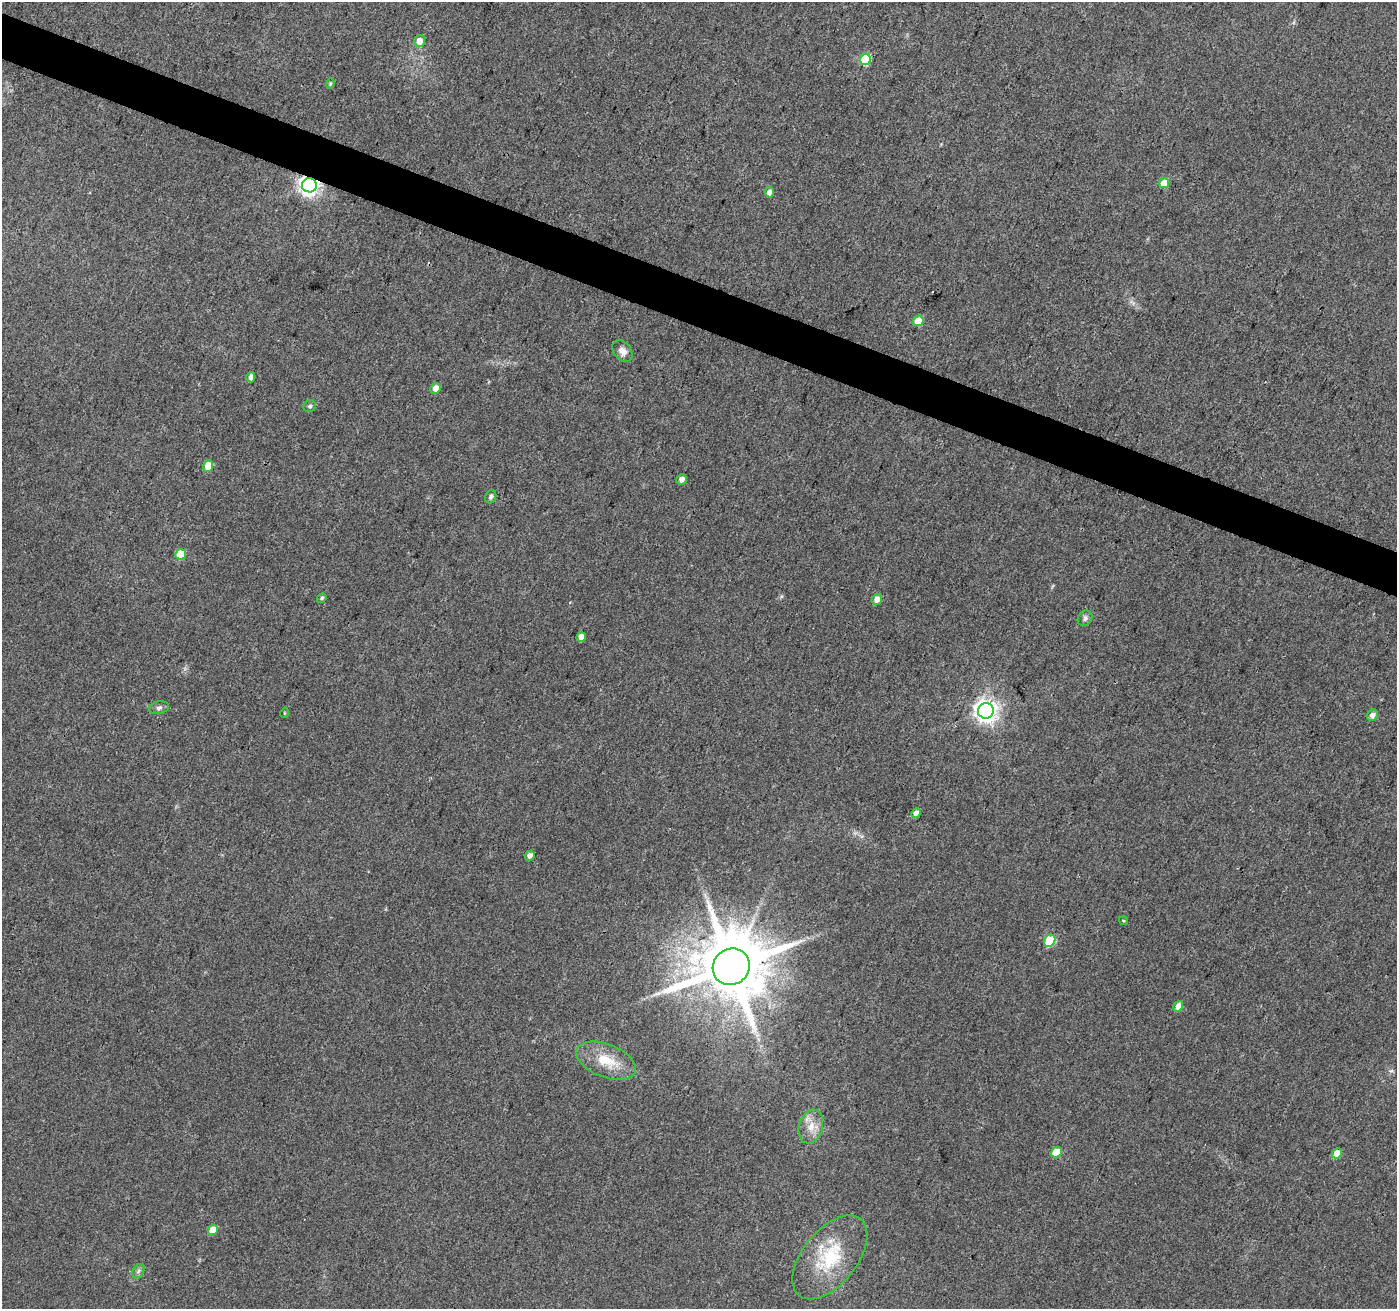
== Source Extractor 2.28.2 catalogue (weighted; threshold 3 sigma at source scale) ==
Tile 11 of 4 x 4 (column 3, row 3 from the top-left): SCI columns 2797-4191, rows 1583-2889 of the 5586 x 5714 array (HDU 1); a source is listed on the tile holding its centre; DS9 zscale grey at full resolution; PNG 1399 x 1311 px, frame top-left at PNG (2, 2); each listed source drawn as its Kron ellipse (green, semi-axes under 4 px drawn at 4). Shown black and unused: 3% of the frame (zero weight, under 3 of 4 exposures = <1% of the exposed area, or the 3 px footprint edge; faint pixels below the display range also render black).
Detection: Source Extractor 2.28.2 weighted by HDU 2 'WHT'; one run over the whole footprint, this tile lists its part. Background 0.0372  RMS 0.004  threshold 0.0182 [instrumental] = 3 sigma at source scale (4.5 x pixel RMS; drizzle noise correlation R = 1.50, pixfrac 1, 0.0396/0.0396 arcsec/px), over >= 5 px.
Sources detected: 36; all 36 listed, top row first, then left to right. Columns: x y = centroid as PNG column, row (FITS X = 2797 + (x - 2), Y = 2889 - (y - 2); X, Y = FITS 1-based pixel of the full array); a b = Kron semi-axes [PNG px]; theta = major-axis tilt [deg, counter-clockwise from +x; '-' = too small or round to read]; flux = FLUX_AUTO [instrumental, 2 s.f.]
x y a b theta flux
420 41 6 5 - 4
865 59 6 5 - 18
330 83 5 4 - 0.48
1164 183 5 5 - 6.9
309 185 7 7 - 220
769 192 5 5 - 2.1
918 321 5 5 - 9.8
622 351 12 8 -53 2.8
251 377 5 4 - 1.9
435 388 5 5 - 3.6
310 406 6 5 - 0.8
208 466 6 5 - 7.6
682 480 6 5 - 2.1
491 497 7 5 68 1.2
181 554 5 5 - 12
322 598 5 4 - 0.78
877 599 6 5 - 3
1085 618 8 7 - 1.4
581 637 5 4 - 3.6
159 708 10 6 12 1.2
986 711 8 8 - 300
284 713 5 3 - 0.33
1372 715 6 5 - 2.3
916 813 5 4 - 2
530 856 5 4 - 2
1123 921 4 2 - 0.39
1050 941 6 5 - 21
731 967 19 18 - 4100
1178 1006 6 4 58 3.7
606 1061 31 16 -21 12
811 1127 17 12 74 5.4
1056 1152 5 5 - 10
1337 1153 5 5 - 7.3
213 1230 5 5 - 7.6
830 1257 49 27 51 27
138 1271 8 5 59 1.1
Overlapping masked pixels (flux is a lower limit): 1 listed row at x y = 309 185